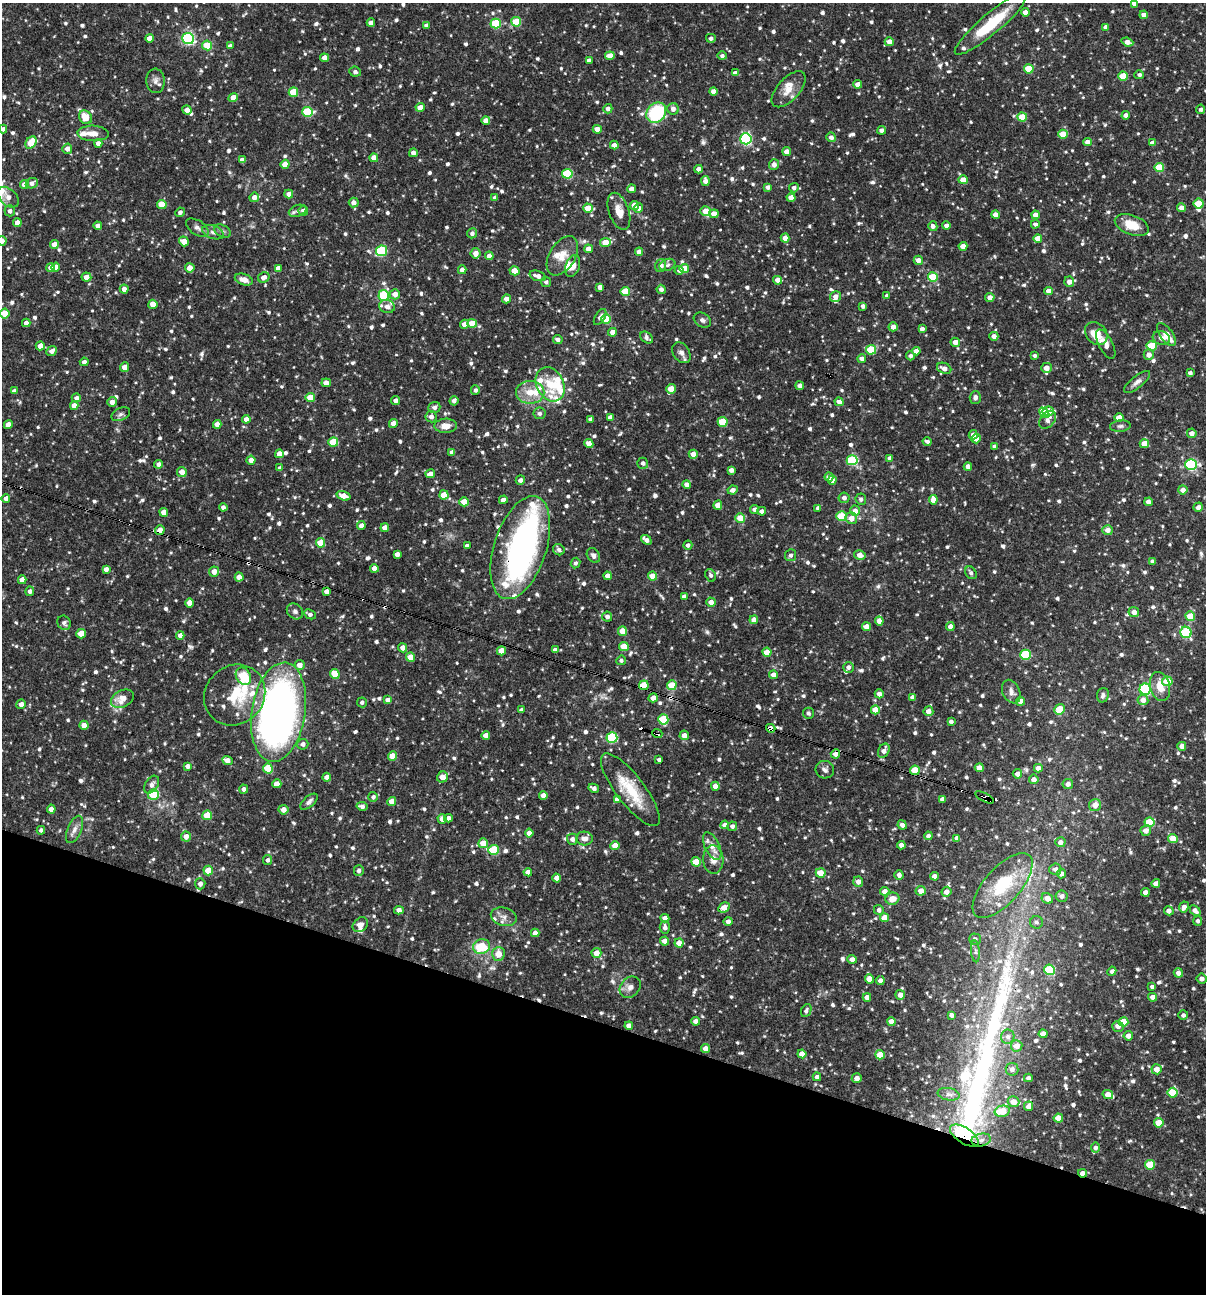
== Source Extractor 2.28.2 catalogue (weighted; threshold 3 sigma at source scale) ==
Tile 15 of 4 x 4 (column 3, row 4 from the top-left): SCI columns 2656-3859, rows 1-1292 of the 5187 x 5168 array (HDU 1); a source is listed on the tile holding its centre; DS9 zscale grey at full resolution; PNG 1208 x 1296 px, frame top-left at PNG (2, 3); each listed source drawn as its Kron ellipse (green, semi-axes under 4 px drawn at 4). Shown black and unused: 21% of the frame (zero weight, under 3 of 4 exposures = <1% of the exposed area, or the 3 px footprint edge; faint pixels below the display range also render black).
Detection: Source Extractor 2.28.2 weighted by HDU 2 'WHT'; one run over the whole footprint, this tile lists its part. Background 0.0857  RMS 0.0039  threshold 0.0174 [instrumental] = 3 sigma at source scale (4.5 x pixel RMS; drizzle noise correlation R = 1.50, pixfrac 1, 0.05/0.05 arcsec/px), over >= 5 px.
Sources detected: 1135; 1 inside a brighter object's white glare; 7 cosmic-ray / hot-pixel residue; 1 long thin detection or spike segment (spike, bleed or trail) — neither listed nor drawn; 30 inside a brighter listed object's ellipse — not listed separately; of the other 1096, all 500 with FLUX_AUTO >= 1.06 (the completeness limit of this list) listed and drawn (596 fainter detections not listed), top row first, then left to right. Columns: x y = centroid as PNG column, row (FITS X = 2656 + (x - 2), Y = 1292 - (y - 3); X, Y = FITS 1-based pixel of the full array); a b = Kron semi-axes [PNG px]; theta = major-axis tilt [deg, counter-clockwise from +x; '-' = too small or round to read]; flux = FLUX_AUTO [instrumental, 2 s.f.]
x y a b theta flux
1134 3 4 4 - 2.5
1025 12 4 4 - 2.8
1144 15 4 4 - 2.7
516 22 5 5 - 15
371 23 4 4 - 2.4
496 24 5 5 - 21
990 24 45 10 40 20
426 26 4 4 - 1.7
1106 27 4 4 - 2.4
149 38 4 4 - 3.3
188 38 6 5 - 58
711 38 5 4 - 1.3
889 42 4 4 - 2.6
1127 42 6 4 -21 2.7
207 45 5 5 - 11
230 46 4 4 - 1.4
610 56 5 4 - 5.2
722 56 5 4 - 1.1
324 58 4 4 - 2.9
589 60 4 4 - 1.4
1029 69 5 4 - 10
355 72 6 5 - 1.2
735 73 4 4 - 1.8
1139 75 5 4 - 1.1
1123 76 5 4 - 11
155 81 12 9 -87 2.2
858 84 4 4 - 3.3
789 89 22 11 48 5.4
293 92 5 4 - 11
713 92 4 4 - 2.7
233 98 5 4 - 4.7
420 107 4 4 - 3.7
608 109 4 4 - 1.7
673 109 6 5 - 1.9
1201 109 5 4 - 1.1
187 110 5 4 - 2.8
308 112 5 5 - 20
656 113 11 9 49 28
1126 115 4 4 - 2.1
85 117 7 6 - 6.2
1022 117 5 4 - 8.6
486 120 4 4 - 2.5
3 129 4 4 - 1.2
597 129 4 4 - 3.4
882 130 4 4 - 2
93 133 15 7 -2 3.3
1063 134 5 4 - 7.5
831 137 5 4 - 1.6
746 139 5 5 - 54
1088 142 4 4 - 2.6
31 143 7 5 53 9.1
98 143 4 4 - 2.2
1152 143 4 4 - 2.2
614 145 4 4 - 2
67 149 5 5 - 2.1
787 152 4 4 - 2.8
413 153 4 4 - 1.8
374 158 4 4 - 3.7
242 160 4 4 - 1.6
285 164 4 4 - 7
774 165 5 5 - 2.3
1159 167 5 4 - 14
698 169 4 4 - 1.9
567 174 5 5 - 21
963 180 4 4 - 3.8
705 181 5 4 - 1.9
32 183 6 5 - 1.8
24 184 4 4 - 2.7
768 187 4 4 - 1.7
794 188 5 4 - 1.5
631 189 4 4 - 2.6
289 194 4 4 - 2.3
8 197 12 8 -43 2.3
254 197 5 4 - 2.6
495 198 4 4 - 1.3
791 198 4 4 - 3.8
354 202 5 5 - 1.9
1199 204 5 5 - 10
162 205 4 4 - 8.6
634 205 4 4 - 3
588 208 5 4 - 6.1
638 208 5 4 - 1.7
1182 208 4 4 - 3
10 211 5 5 - 1.2
297 211 9 5 20 1.5
303 211 5 4 - 1.7
619 211 19 10 -70 4.3
706 211 5 4 - 5.3
180 212 5 4 - 1.3
714 214 5 4 - 3.5
995 215 4 4 - 3
1036 215 4 4 - 2.7
17 222 4 4 - 2.3
1035 224 4 4 - 1.3
1132 225 17 9 -20 7.8
98 226 4 4 - 2.5
933 226 5 4 - 1.4
946 226 4 4 - 1.9
197 228 12 7 -34 1.7
222 231 9 5 -27 1.1
213 232 11 6 -19 1.7
472 233 5 5 - 1.4
785 238 4 4 - 3.4
1038 238 4 4 - 4.3
2 241 5 4 - 2.1
184 241 5 4 - 3.9
605 242 5 4 - 6.5
54 244 4 4 - 3.1
963 246 4 4 - 4
588 249 4 4 - 2.5
381 251 5 5 - 29
639 252 4 4 - 3
476 253 5 5 - 3
489 256 4 4 - 2.8
562 256 21 13 59 5.5
918 260 4 4 - 2.5
667 265 8 6 19 1.1
573 266 11 7 72 2.6
661 266 6 5 - 3
51 267 4 4 - 2.9
56 267 4 4 - 2.6
190 268 4 4 - 3.2
278 268 4 4 - 2.6
684 268 5 4 - 6.7
462 270 4 4 - 2.5
679 270 4 4 - 1.1
514 271 5 4 - 6.4
538 276 8 5 -20 2.4
86 277 5 4 - 2.6
264 277 6 5 - 2.4
933 277 5 5 - 15
244 280 9 5 -18 3
778 280 4 4 - 2.5
546 282 5 5 - 1.1
1069 282 5 5 - 2.7
600 287 4 4 - 3
124 289 4 4 - 2.7
661 289 4 4 - 1.5
625 291 4 4 - 11
1048 291 4 4 - 2.6
395 294 5 5 - 3
384 295 5 5 - 25
835 296 5 5 - 2.3
887 296 4 4 - 1.3
990 297 5 4 - 2.6
506 299 4 4 - 2.5
153 304 4 4 - 5.6
387 306 8 6 -13 2.4
863 306 4 4 - 1.4
5 313 5 4 - 7.2
600 317 9 4 58 1.5
606 319 5 5 - 7.9
702 320 9 7 -31 1.5
26 323 4 4 - 2.4
472 323 5 4 - 7.5
464 324 4 4 - 2.8
893 327 4 4 - 2.4
922 329 4 4 - 1.7
612 332 4 4 - 2.8
1096 333 12 10 -46 7.5
1166 334 13 6 -54 5.2
994 336 4 4 - 1.9
646 338 7 5 -40 1.4
1161 338 9 7 -17 1.9
558 340 5 4 - 1.4
955 342 4 4 - 2.9
1106 344 16 6 -63 2.8
40 346 4 4 - 3.6
1152 346 5 5 - 14
871 350 5 5 - 15
52 351 6 4 43 1.8
916 351 4 4 - 2.8
681 353 11 8 -57 2
1149 355 5 5 - 2.6
910 356 4 4 - 1.3
1035 356 4 4 - 1.1
862 359 4 4 - 1.7
84 362 4 4 - 1.4
125 367 5 4 - 3
944 368 7 5 -23 2.4
1046 368 5 5 - 3.1
1190 373 4 3 - 1.2
1137 382 16 6 39 1.9
326 383 5 4 - 3.1
550 384 18 13 -62 8.6
800 386 4 4 - 2
671 389 5 4 - 6.2
475 390 5 4 - 1.1
14 391 4 4 - 1.6
530 392 14 11 0 6.1
975 397 6 5 - 1.6
76 398 4 4 - 1.6
310 398 4 4 - 8.3
396 400 4 4 - 1.8
454 401 5 4 - 1.8
112 402 5 4 - 2
839 402 4 4 - 2.7
74 406 4 4 - 2.9
434 407 6 5 - 1.9
1048 411 6 4 3 7.5
540 413 6 6 - 1.2
1044 413 6 4 -48 7.8
121 414 10 6 23 1.1
431 417 5 5 - 2.1
610 417 4 4 - 2.3
1119 417 4 4 - 4.2
246 419 4 4 - 2.2
590 419 4 3 - 1.5
1048 420 10 7 50 2.1
723 422 5 5 - 14
393 423 4 4 - 2.8
217 424 4 4 - 2.8
8 425 5 4 - 3.7
446 426 11 7 1 3.7
1120 426 10 5 6 1.2
1192 433 5 5 - 2.5
973 435 4 4 - 2.9
976 439 5 4 - 2.8
927 441 4 4 - 1.2
333 442 5 5 - 12
589 444 5 4 - 3.2
1144 444 4 4 - 4.8
994 446 4 3 - 1.2
452 452 4 4 - 2.5
279 454 4 4 - 3.4
693 454 4 4 - 2.8
890 458 4 4 - 1.6
251 460 4 4 - 3.2
852 460 5 5 - 26
643 463 5 5 - 1.5
159 464 4 4 - 1.9
1191 464 6 5 - 48
968 466 4 4 - 2.4
280 468 4 4 - 1.4
731 470 4 4 - 1.9
182 472 5 4 - 3.4
430 474 5 4 - 2.6
829 477 4 4 - 2.9
520 480 5 4 - 1.6
832 480 4 4 - 2.7
687 484 4 4 - 2.3
733 490 5 4 - 2
1183 490 4 4 - 2.6
444 495 4 4 - 6.4
343 496 7 4 -19 3.6
6 498 4 4 - 2.3
844 498 5 5 - 1.6
861 499 5 5 - 1.3
503 500 4 4 - 2
933 500 5 4 - 3.9
464 502 4 4 - 6.2
1148 502 4 4 - 2.8
718 505 4 4 - 4.1
223 507 4 4 - 1.4
1198 507 5 4 - 1.8
818 508 4 4 - 1.5
755 509 4 4 - 2
762 511 4 4 - 1.8
855 511 5 5 - 2.5
164 512 4 4 - 2.9
841 516 5 5 - 15
740 518 5 5 - 6.4
851 518 6 6 - 3.5
361 526 4 4 - 2.3
385 528 4 4 - 2.8
160 530 5 4 - 3.3
1107 530 5 5 - 2.7
646 540 6 4 -37 1.8
320 543 5 4 - 7.3
688 545 4 4 - 1.3
467 546 4 4 - 1.3
520 548 53 26 72 120
559 550 6 5 - 1.2
397 554 4 4 - 2.2
593 555 8 6 -54 1.5
791 555 6 5 - 1.3
860 555 6 4 -11 3
1153 561 4 4 - 1.6
575 563 5 4 - 1.1
374 568 4 4 - 2.7
106 569 4 4 - 1.8
214 571 5 5 - 3.1
971 573 7 5 -57 1.2
711 575 6 5 - 1.1
608 576 4 4 - 2.3
653 576 4 4 - 5.2
239 577 4 4 - 2.7
22 580 4 4 - 2.9
30 591 5 4 - 1.5
327 591 4 4 - 2.1
684 596 4 4 - 1.4
711 602 5 4 - 2.9
190 603 4 4 - 3.5
295 611 9 7 -43 1.3
1134 612 5 5 - 2.7
310 614 6 4 -25 1.4
1190 616 5 4 - 8.7
607 617 5 5 - 1.6
754 620 4 4 - 2.8
879 621 4 4 - 3.3
64 623 7 6 - 1.3
867 627 4 4 - 3.9
950 627 4 4 - 2.6
622 631 4 4 - 6.6
1186 632 6 5 - 34
81 634 5 4 - 7.3
180 635 4 4 - 2.4
624 647 5 4 - 8.8
403 648 5 4 - 2.6
555 650 4 4 - 1.7
501 651 4 4 - 7
767 652 4 4 - 6.2
1025 655 5 5 - 22
410 657 4 4 - 5
621 660 5 4 - 1.1
300 665 5 5 - 2.9
848 667 5 5 - 1.7
335 674 5 4 - 7.3
773 675 4 4 - 2.7
243 676 9 7 -57 22
1167 681 5 4 - 8.6
644 685 5 5 - 9.4
672 685 5 5 - 11
1160 686 15 9 -75 4.9
1145 689 5 5 - 44
1011 692 12 8 -65 2.3
879 694 4 4 - 2.3
235 695 32 29 45 17
1103 695 7 6 - 1.3
912 697 4 4 - 1.6
653 698 4 4 - 3.1
122 699 12 8 26 5
388 700 4 4 - 2.3
1143 700 5 5 - 2.7
1021 701 4 4 - 2.7
362 702 5 5 - 1.2
21 704 5 4 - 2.5
1060 709 5 5 - 11
521 710 4 4 - 1.3
875 710 4 4 - 5.7
928 711 5 5 - 2.5
278 712 50 27 81 230
808 713 5 5 - 1.2
663 719 5 5 - 19
951 722 4 3 - 1.3
84 725 4 4 - 2.6
771 728 5 4 - 2.3
657 734 5 3 - 4.9
486 735 4 4 - 3
684 735 5 4 - 2.4
612 738 5 5 - 29
303 744 5 5 - 1.5
1182 746 4 4 - 2.8
884 751 7 5 64 2.4
835 754 4 4 - 2.6
392 756 4 4 - 6.1
227 760 5 4 - 3
659 760 4 3 - 1.1
187 766 4 4 - 1.6
268 768 5 5 - 16
979 768 4 4 - 3.8
1038 768 4 4 - 2.5
825 770 9 8 - 1.6
915 770 5 4 - 11
1017 774 5 4 - 2.6
327 777 4 4 - 2.7
442 777 6 5 - 3.5
1034 779 5 4 - 2.2
277 784 4 4 - 3.1
1068 784 5 5 - 2.1
152 785 10 6 58 1.7
715 786 4 4 - 2.9
594 788 5 4 - 1.6
244 789 4 4 - 1.3
630 790 44 14 -52 15
153 795 5 5 - 16
543 795 4 4 - 3
373 797 5 5 - 1.1
985 797 10 3 -27 5
617 799 4 4 - 2
942 799 4 4 - 1.6
392 801 4 4 - 4.4
309 802 10 5 41 1.5
1095 805 6 6 - 3.4
362 806 6 4 -11 1.5
51 809 4 4 - 2.7
283 810 5 4 - 2.8
207 815 5 5 - 10
448 818 4 4 - 2.1
442 819 5 4 - 2.4
1150 822 5 5 - 14
725 825 4 4 - 2.5
902 825 5 4 - 1.8
732 826 5 4 - 1.3
74 829 14 7 68 2.4
41 830 4 4 - 1.2
1146 830 5 5 - 2.3
529 833 4 4 - 2.6
186 836 5 5 - 2.8
928 836 4 4 - 1.4
957 838 4 4 - 2.5
572 839 5 5 - 1.7
584 839 8 7 - 2.7
1173 839 5 4 - 6.3
1060 842 5 5 - 2.1
483 843 5 5 - 5.6
901 845 4 4 - 2.6
615 846 4 4 - 5.8
712 846 15 7 -64 4.4
493 850 5 5 - 17
268 860 5 4 - 1.3
713 860 14 10 -87 3.1
696 862 5 4 - 9.4
1055 869 6 5 - 1.6
208 870 5 4 - 7.8
359 871 5 5 - 1.4
528 872 4 4 - 2.7
821 873 5 4 - 5.8
1061 874 4 4 - 2.3
899 875 4 4 - 1.7
935 876 4 4 - 2.4
557 878 4 4 - 2.6
858 882 5 5 - 2.5
1156 883 4 4 - 2.3
200 884 5 5 - 2.2
1003 885 40 18 48 24
885 891 4 4 - 2.4
921 891 5 4 - 3.1
946 892 5 5 - 2.4
1145 892 4 4 - 2.4
1062 896 6 6 - 1.6
1047 898 6 5 - 3.9
892 899 7 6 - 3.8
724 907 6 5 - 4.1
1184 907 5 4 - 2.1
399 910 5 4 - 2.6
879 910 5 5 - 1.6
1169 911 5 4 - 2.1
1195 911 6 4 -42 2
504 917 13 9 -15 2.3
665 918 4 4 - 2.3
885 918 4 4 - 5.7
1198 921 5 4 - 1.1
728 922 4 4 - 1.7
1036 922 6 6 - 1.2
360 925 8 6 42 2.2
665 927 6 5 - 1.5
535 933 4 4 - 2.4
975 939 6 5 - 1.5
664 941 4 4 - 2.6
679 943 4 4 - 3.7
482 947 9 7 15 13
975 951 11 4 -85 1.1
596 953 5 5 - 4.1
498 954 7 6 - 4.7
852 959 4 4 - 2.4
1049 970 5 5 - 19
1112 971 5 4 - 1.1
1178 973 5 4 - 2.4
869 979 4 4 - 5.4
1202 979 5 5 - 2.1
880 981 4 4 - 1.9
630 987 12 9 48 2.4
1152 987 4 4 - 1.1
900 995 5 5 - 2.7
867 997 4 4 - 2.4
1153 997 4 4 - 2.7
806 1011 7 5 64 1.1
951 1015 4 3 - 1.5
1183 1015 5 4 - 1.1
696 1021 4 4 - 2.6
891 1022 4 4 - 3.3
1123 1022 5 4 - 8.7
629 1026 4 4 - 2.5
1118 1026 6 5 - 1.9
1043 1034 4 4 - 3.6
1128 1036 4 4 - 2.2
1008 1037 7 6 - 1.4
1017 1046 6 5 - 3.1
706 1048 4 4 - 3.7
802 1054 4 4 - 4
880 1055 5 4 - 8.3
1012 1069 6 6 - 1.7
1157 1069 5 5 - 3.3
817 1077 4 4 - 1.6
857 1078 5 4 - 2.6
1028 1078 4 4 - 1.3
1173 1093 5 5 - 10
949 1094 11 6 -10 1.5
1108 1095 5 4 - 4.2
1013 1102 6 5 - 4.1
1029 1106 4 4 - 3.1
1002 1111 7 5 14 9.2
1058 1118 4 4 - 5.1
1159 1123 5 4 - 6.1
964 1136 16 7 -33 18
981 1140 10 6 11 1.9
1095 1148 5 4 - 1.3
1150 1165 5 5 - 13
1082 1173 4 4 - 2.8
Overlapping masked pixels (flux is a lower limit): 13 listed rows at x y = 160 530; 520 548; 327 591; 644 685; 278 712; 771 728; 657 734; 835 754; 915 770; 985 797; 964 1136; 981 1140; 1082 1173
Isophote crosses this tile's border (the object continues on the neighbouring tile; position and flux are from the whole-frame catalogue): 5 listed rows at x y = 1134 3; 990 24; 3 129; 2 241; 5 313